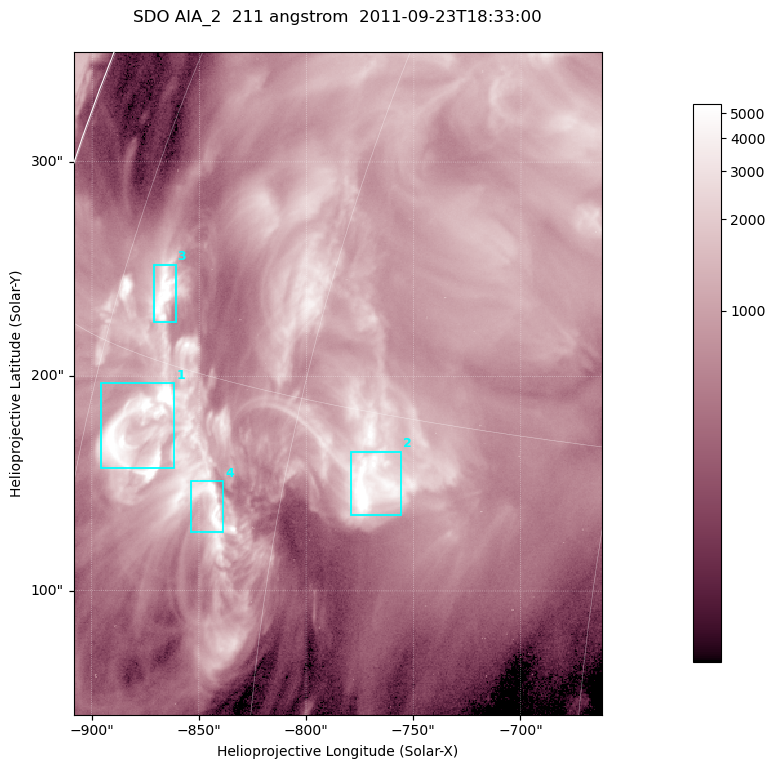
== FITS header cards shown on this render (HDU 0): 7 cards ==
TELESCOP= 'SDO     '           /
INSTRUME= 'AIA_2   '           /
WAVELNTH=                  211 /
WAVEUNIT= 'angstrom'           /
DATE-OBS= '2011-09-23T18:33:00.62' /
CTYPE1  = 'HPLN-TAN'           /
CTYPE2  = 'HPLT-TAN'           /

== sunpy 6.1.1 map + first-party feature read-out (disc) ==
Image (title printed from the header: SDO AIA_2  211 angstrom  2011-09-23T18:33:00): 410 x 514 px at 0.601 arcsec/px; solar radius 957 arcsec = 1592 px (partial field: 2.6% of the solar disc is inside the frame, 99% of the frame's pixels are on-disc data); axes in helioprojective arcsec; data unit not stated in the header (colour bar unlabelled)
Pointing: header CRPIX1/2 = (2038.91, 2046.17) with CRVAL1/2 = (0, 0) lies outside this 410 x 514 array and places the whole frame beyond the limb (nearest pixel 1.4 R_sun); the SolarSoft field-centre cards XCEN/YCEN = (-785.3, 196.7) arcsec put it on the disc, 1311 arcsec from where CRPIX/CRVAL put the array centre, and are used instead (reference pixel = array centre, CRVAL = XCEN/YCEN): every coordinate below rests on XCEN/YCEN
Orientation: roll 0.0565 deg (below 1 deg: not rotated)
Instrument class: DISC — disc imager (sunpy class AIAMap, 211 A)
Bright regions (active regions / flare kernels): reference = the on-disc median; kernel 3 px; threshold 5 sigma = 2563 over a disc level ~841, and >= 1.15x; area >= 210 px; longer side >= 5 px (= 3 arcsec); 4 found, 4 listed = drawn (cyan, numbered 1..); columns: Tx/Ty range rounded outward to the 2 arcsec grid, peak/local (2 s.f.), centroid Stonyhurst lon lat
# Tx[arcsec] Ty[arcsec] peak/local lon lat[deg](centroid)
1 -896..-860 156..198 10 -71 +13
2 -780..-756 134..166 8.6 -56 +13
3 -872..-860 224..252 7.3 -71 +17
4 -854..-838 126..152 8.4 -64 +12